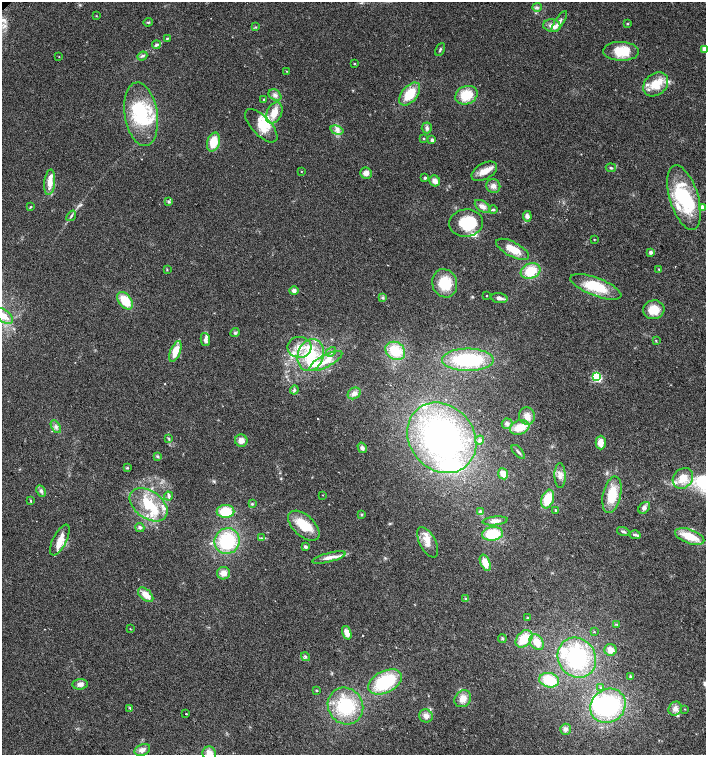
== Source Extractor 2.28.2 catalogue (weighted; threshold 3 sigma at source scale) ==
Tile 6 of 4 x 4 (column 2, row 2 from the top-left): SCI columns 1582-2988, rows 3040-4544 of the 6042 x 6072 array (HDU 1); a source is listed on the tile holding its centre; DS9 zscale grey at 2 x 2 block average (1 PNG px = mean of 2 x 2 image px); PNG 708 x 757 px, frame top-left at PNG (2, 2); each listed source drawn as its Kron ellipse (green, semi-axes under 4 px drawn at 4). Shown black and unused: <1% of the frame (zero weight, under 2 of 3 exposures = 2% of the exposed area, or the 3 px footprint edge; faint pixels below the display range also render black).
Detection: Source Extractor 2.28.2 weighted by HDU 2 'WHT'; one run over the whole footprint, this tile lists its part. Background 0.0654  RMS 0.0089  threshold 0.0403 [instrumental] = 3 sigma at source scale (4.5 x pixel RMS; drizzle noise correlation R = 1.50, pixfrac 1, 0.0396/0.0396 arcsec/px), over >= 5 px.
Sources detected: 182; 6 inside a brighter object's white glare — neither listed nor drawn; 28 inside a brighter listed object's ellipse — not listed separately; the other 148 listed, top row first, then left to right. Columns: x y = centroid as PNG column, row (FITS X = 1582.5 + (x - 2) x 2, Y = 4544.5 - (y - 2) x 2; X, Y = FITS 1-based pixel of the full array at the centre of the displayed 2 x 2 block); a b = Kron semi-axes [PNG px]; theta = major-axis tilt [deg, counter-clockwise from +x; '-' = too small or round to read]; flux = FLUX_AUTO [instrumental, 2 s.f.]
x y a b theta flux
537 7 5 3 - 3.4
96 16 2 2 - 0.95
148 22 5 2 - 2.3
559 22 12 4 56 9.8
627 24 3 2 - 2
552 26 8 6 -8 12
256 27 3 2 - 1.5
167 38 3 2 - 1.8
156 45 4 3 - 4.5
705 49 3 3 - 36
440 50 7 2 63 2.6
621 51 18 9 -1 50
142 56 5 3 - 3.7
59 57 2 2 - 1
354 64 2 2 - 1.6
287 71 3 2 - 1.1
656 84 14 10 40 42
410 94 13 8 50 48
275 95 7 5 -35 6.9
466 95 11 9 22 46
264 100 3 2 - 2.6
274 113 11 7 63 27
141 114 32 16 -81 120
261 126 21 9 -47 29
427 128 5 5 - 5
337 130 7 4 -17 6.5
423 138 3 3 - 1.6
432 140 3 2 - 6
213 142 9 6 74 38
611 168 5 3 - 2.6
301 171 2 2 - 0.77
484 171 14 8 29 21
366 173 6 5 - 10
425 178 3 3 - 3.9
435 181 6 5 - 10
50 182 13 5 84 20
493 186 7 7 - 9.1
684 198 33 14 -73 130
169 202 3 3 - 2.3
483 206 9 5 -34 10
30 207 4 2 - 1.5
702 207 3 3 - 10
493 210 4 3 - 3.2
71 216 6 2 51 2.8
527 216 5 4 - 6.6
466 223 17 13 5 90
594 239 2 2 - 1.3
513 249 18 7 -28 31
651 252 4 4 - 4.8
659 269 4 2 - 1.5
167 270 3 2 - 1.2
531 271 10 7 20 47
445 283 14 12 -71 51
596 287 27 9 -21 63
294 291 4 4 - 6.2
486 296 2 2 - 1.1
383 298 4 3 - 2.7
499 298 8 5 -7 7.5
125 301 10 6 -51 45
654 310 11 9 9 34
5 316 10 6 -42 16
235 332 5 4 - 3.2
205 340 6 4 -78 7.3
656 341 3 2 - 1.3
299 347 12 10 -3 29
175 351 11 5 68 31
395 351 10 8 -31 61
331 352 5 4 - 4.7
311 355 16 12 71 77
468 360 26 11 0 160
326 361 18 6 28 23
597 377 4 3 - 140
294 390 4 3 - 2.7
354 393 7 5 30 10
527 416 9 8 - 15
507 424 5 5 - 5.2
56 427 7 4 -60 6.4
520 427 10 7 18 30
442 438 37 32 -49 530
169 439 4 2 - 2
480 440 4 4 - 4
241 441 6 6 - 13
601 442 7 5 90 17
362 448 5 4 - 5.7
518 452 8 2 -47 3.8
158 456 4 2 - 1.7
127 468 4 3 - 2
503 474 5 5 - 16
560 476 12 5 -89 11
683 478 11 9 46 31
41 491 6 4 -62 4.9
323 495 2 2 - 0.83
612 495 19 9 77 49
169 496 4 4 - 4.2
548 499 9 6 70 48
30 501 4 2 - 1.6
252 504 4 3 - 2.1
149 505 21 13 -36 72
644 508 6 5 - 7
555 510 3 3 - 2.4
226 511 9 6 0 52
480 512 4 2 - 2.5
361 515 3 2 - 1.7
495 521 12 4 6 9.2
304 526 19 10 -43 58
140 527 4 4 - 4.9
623 531 6 3 -17 3.6
492 534 10 6 9 60
635 535 5 3 - 3.8
690 536 15 7 -20 42
261 538 4 2 - 2
60 540 17 6 63 26
227 541 13 12 - 120
428 542 17 8 -62 22
306 547 3 3 - 4.8
329 557 17 4 14 14
485 563 8 5 -65 30
224 573 6 6 - 15
146 595 9 5 -42 20
466 599 3 3 - 1.9
527 618 3 2 - 2
616 624 4 2 - 2
130 629 2 2 - 1
594 632 3 2 - 1.3
347 633 7 4 -71 15
502 638 4 3 - 2.4
524 639 10 7 47 45
537 642 8 6 -56 21
610 650 6 6 - 14
305 657 4 3 - 3
577 658 21 18 -57 160
630 676 3 2 - 2.2
549 680 10 7 -13 49
385 682 18 10 26 110
80 684 8 5 3 8.4
601 687 4 3 - 2
316 691 3 2 - 1.9
463 699 9 7 50 18
345 706 19 17 -56 110
608 706 18 16 39 200
130 708 4 2 - 2
675 709 7 6 - 9.4
685 709 3 2 - 0.95
186 714 2 2 - 2.6
426 716 7 6 - 10
565 729 5 5 - 6.9
142 750 8 5 24 9
209 753 7 6 - 17
Isophote crosses this tile's border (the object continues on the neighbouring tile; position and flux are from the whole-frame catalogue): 2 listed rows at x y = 705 49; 209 753
Diffuse or blended objects may show on this block-average render without a row.